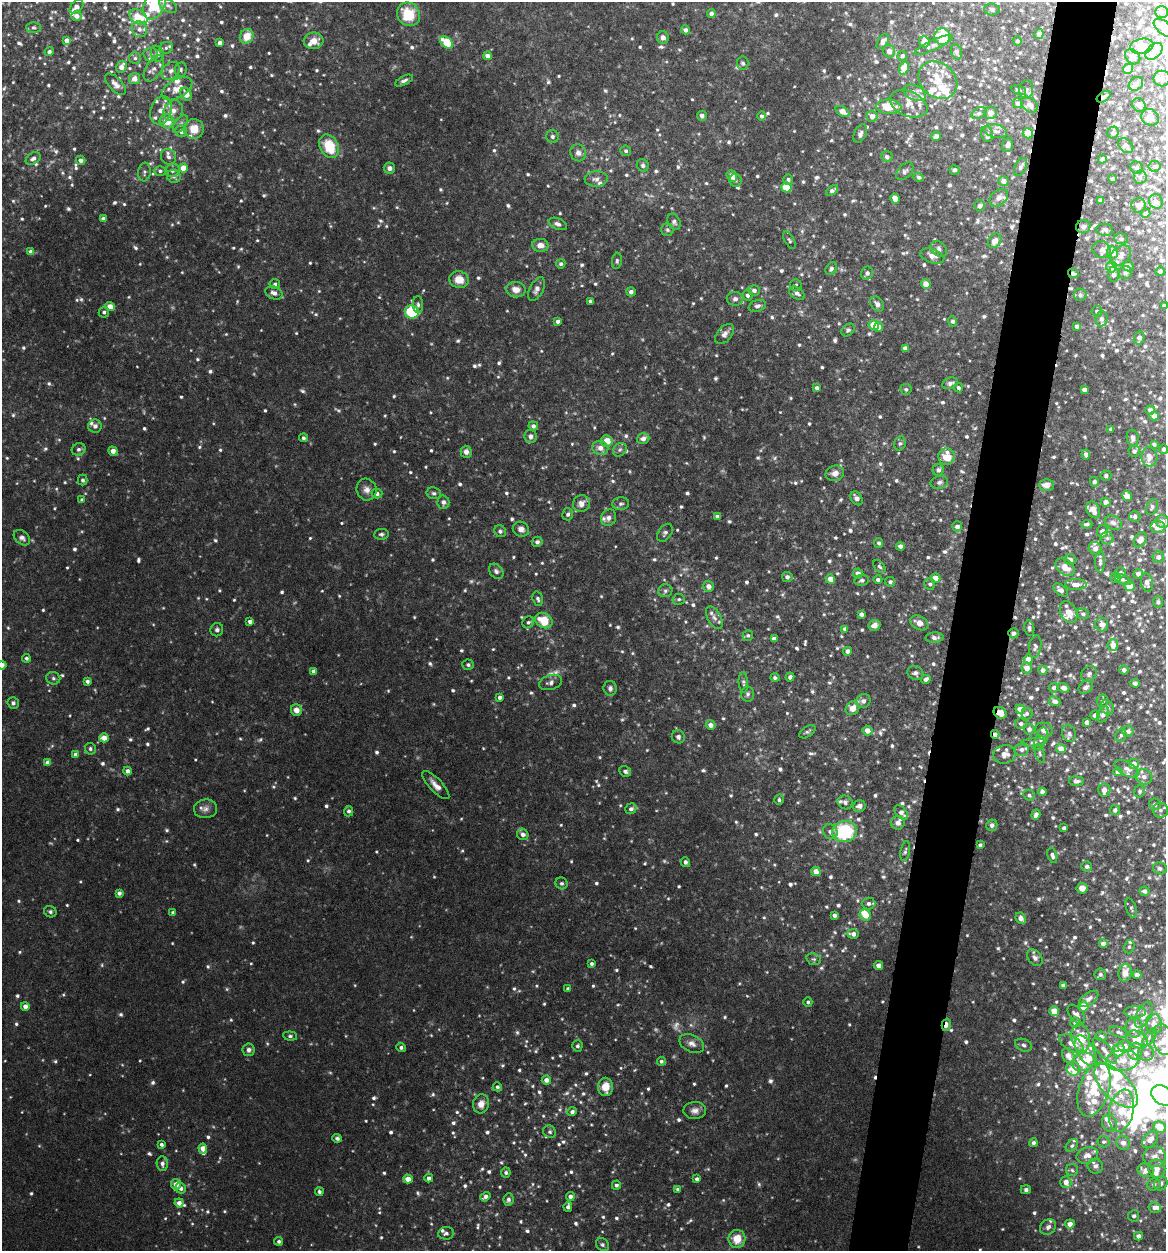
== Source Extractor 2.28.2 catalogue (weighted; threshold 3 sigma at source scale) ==
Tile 10 of 4 x 4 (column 2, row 3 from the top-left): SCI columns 1406-2569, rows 1250-2498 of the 5017 x 4998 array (HDU 1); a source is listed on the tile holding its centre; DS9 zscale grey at full resolution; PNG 1168 x 1253 px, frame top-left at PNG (2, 2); each listed source drawn as its Kron ellipse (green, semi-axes under 4 px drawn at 4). Shown black and unused: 5% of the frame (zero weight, under 4 of 8 exposures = <1% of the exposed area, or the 3 px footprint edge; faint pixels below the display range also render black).
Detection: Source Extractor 2.28.2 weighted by HDU 2 'WHT'; one run over the whole footprint, this tile lists its part. Background 0.0468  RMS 0.005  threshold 0.0206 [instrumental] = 3 sigma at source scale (4.09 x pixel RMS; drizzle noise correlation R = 1.36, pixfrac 0.8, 0.05/0.05 arcsec/px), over >= 5 px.
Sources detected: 1280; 13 too faint to see at this stretch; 7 inside a brighter object's white glare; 3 cosmic-ray / hot-pixel residue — neither listed nor drawn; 98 inside a brighter listed object's ellipse — not listed separately; of the other 1159, all 500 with FLUX_AUTO >= 0.96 (the completeness limit of this list) listed and drawn (659 fainter detections not listed), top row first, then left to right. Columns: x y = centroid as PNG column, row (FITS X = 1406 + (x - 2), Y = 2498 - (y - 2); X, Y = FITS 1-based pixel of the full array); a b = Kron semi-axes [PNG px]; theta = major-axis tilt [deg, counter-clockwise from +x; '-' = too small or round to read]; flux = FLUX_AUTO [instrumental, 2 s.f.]
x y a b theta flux
154 5 15 10 63 22
168 6 10 6 -29 1.7
76 7 8 5 45 2.4
992 9 7 6 - 1.2
1161 12 6 5 - 1.1
408 14 12 11 - 14
711 14 4 4 - 1.8
76 16 5 5 - 3.1
138 17 10 7 -33 7.3
33 27 7 5 0 0.98
1164 28 12 6 -39 3.4
139 29 8 7 - 2.4
686 30 5 4 - 1.6
1039 34 5 4 - 2.4
247 36 7 6 - 6.6
942 36 8 8 - 14
663 37 6 6 - 2
67 40 4 4 - 2.6
313 41 10 8 6 4.4
883 41 8 5 56 2.2
1017 41 4 4 - 1.1
924 42 5 5 - 6.1
220 43 4 4 - 2.2
446 43 7 5 -41 16
933 45 21 5 25 2.3
1142 46 12 7 11 9.2
166 48 7 5 25 1.2
49 51 5 4 - 1
889 51 6 6 - 2.4
1154 51 10 6 44 2.8
957 52 8 5 -71 1.3
151 54 7 7 - 1.1
157 54 8 6 -72 1.8
488 56 4 4 - 2.7
902 56 5 5 - 1.4
1133 57 8 6 -45 2.3
135 58 6 6 - 1.1
743 63 6 6 - 1.1
121 67 6 5 - 3.3
154 68 14 8 59 2.6
904 68 6 5 - 6.4
1128 69 5 4 - 4.9
181 70 7 6 - 1.1
171 71 10 8 42 2.1
134 79 5 5 - 3.8
1162 79 8 8 - 2.3
938 80 21 17 -40 9.8
404 81 10 4 27 1.4
115 84 13 6 -45 3.2
1136 84 8 6 42 2.3
177 89 17 9 30 4.9
1019 90 7 4 -20 1.1
1026 90 9 7 82 1.6
915 93 12 7 -23 2.2
186 94 7 5 -61 4
1104 97 8 5 35 1.1
1018 103 5 5 - 1.6
908 104 19 12 -22 5
1029 105 9 6 -40 2
1139 105 7 6 - 2.4
889 107 12 7 -3 9.6
161 110 14 10 71 5.3
173 111 11 9 53 3.7
843 112 8 4 -29 5.8
979 113 8 5 31 1
991 113 6 6 - 1.9
702 116 5 4 - 1.9
762 116 5 4 - 1.1
872 116 5 5 - 3.2
1150 117 9 8 - 3.8
167 121 7 7 - 7
181 124 10 6 53 1.6
194 129 10 9 - 6.9
181 131 6 6 - 2.1
996 131 12 6 -13 2.2
1028 133 5 5 - 8.7
1113 133 6 5 - 1.7
860 134 10 6 64 1.8
987 134 8 6 -76 1.2
552 136 6 6 - 1.3
936 136 5 4 - 1.3
1008 145 7 5 74 1.6
329 146 12 9 -62 15
1126 146 8 6 -44 1.8
626 151 5 5 - 1
578 153 9 7 -65 2.2
168 157 8 7 - 1.7
887 157 5 5 - 1.5
33 158 8 5 31 1.7
1102 159 4 4 - 1.7
81 160 5 4 - 1.7
643 165 6 5 - 1.2
1154 166 6 5 - 1
1021 167 10 5 62 1.2
183 168 4 4 - 7
389 168 6 5 - 1.7
1137 168 6 6 - 1.1
172 170 7 6 - 1.5
955 170 5 5 - 1.1
160 171 6 5 - 1
905 171 10 6 46 1.4
144 172 9 6 83 1.3
732 176 6 5 - 4
174 177 7 6 - 1.2
919 177 5 4 - 1.1
1140 177 6 6 - 1.2
596 179 11 7 5 2.2
1113 179 4 3 - 1.1
735 180 6 6 - 1.1
788 180 5 5 - 1.2
1004 181 5 5 - 2.4
786 187 5 5 - 15
832 191 6 4 36 1.7
895 198 5 4 - 4.2
999 198 10 7 41 1.9
1101 200 4 3 - 1
1156 201 7 6 - 2.3
1139 205 7 7 - 2.3
980 206 5 5 - 1.4
1146 213 4 4 - 1.4
103 219 4 4 - 1.8
674 222 8 6 -66 1.3
558 224 10 5 -24 1.6
1083 227 7 6 - 1.4
667 230 6 6 - 0.98
1105 230 8 6 -8 1.1
1121 239 7 5 -10 1.3
789 240 9 4 -60 0.98
995 241 8 6 57 2.9
540 245 8 6 -3 3.9
939 249 9 7 -45 1.7
1102 250 9 8 - 1.9
31 252 4 4 - 2.8
1112 252 6 5 - 3.9
932 256 12 7 -18 3.4
1121 256 12 8 43 2.6
617 261 8 5 84 0.98
561 264 5 4 - 1.1
1128 266 6 5 - 1.8
1111 267 5 5 - 6.4
831 269 7 5 57 1.3
1160 271 5 4 - 1.3
867 273 6 6 - 1.9
1073 273 5 4 - 1.4
1125 273 6 6 - 1.2
1114 274 7 5 -88 1.6
459 280 9 8 - 5.7
275 284 5 5 - 1
926 284 5 4 - 5
796 285 6 6 - 1.1
536 289 13 6 63 2.3
516 290 9 7 -9 4.2
754 290 5 5 - 1.7
631 292 5 4 - 1.6
274 293 9 6 -21 2.5
797 293 8 5 -34 1.9
747 295 5 5 - 1.4
1080 295 6 6 - 0.97
735 299 8 7 - 1.8
590 301 4 3 - 1.1
877 304 8 6 -51 2
418 305 8 5 -88 1.1
1164 305 4 3 - 1.2
757 306 9 6 20 1.6
110 307 4 4 - 5.2
1097 311 5 5 - 0.98
104 312 5 5 - 1.1
412 312 7 6 - 26
1102 319 7 6 - 1.7
558 321 4 4 - 1.6
953 321 5 4 - 1.1
874 325 5 5 - 9.2
1077 326 4 4 - 1.6
879 327 5 4 - 2.1
848 330 7 5 43 1.1
725 334 12 7 50 2.3
1139 338 7 5 76 2.7
905 348 4 4 - 2.3
950 383 8 5 17 1.6
817 388 4 4 - 1.7
958 388 5 4 - 1
906 389 6 5 - 1.1
1084 389 4 4 - 2
1150 410 5 4 - 2.1
1154 416 4 4 - 2.5
95 426 7 6 - 1.6
533 426 5 4 - 1.5
1111 429 4 3 - 1
531 436 6 6 - 1.9
303 438 4 4 - 0.98
1133 438 8 6 -80 1.9
643 439 6 5 - 2.2
607 441 6 5 - 6.4
900 443 7 5 73 0.98
1154 444 4 3 - 1
600 448 8 7 - 3.3
79 449 7 6 - 1.4
1164 449 4 4 - 1.5
620 450 7 6 - 1.2
113 451 5 4 - 3.1
1134 451 5 5 - 1.5
466 452 6 5 - 2.3
1086 454 5 4 - 1.6
947 457 8 8 - 9
1149 457 9 8 - 3.3
938 470 6 5 - 1.8
835 473 9 7 14 2.6
1106 475 5 5 - 1
83 480 5 5 - 0.97
939 482 9 6 14 1.3
1094 482 5 4 - 1.1
1046 485 7 5 -1 3.2
367 490 11 10 - 2.6
434 493 7 6 - 1.1
377 494 5 5 - 1.3
1127 496 5 4 - 4.1
856 498 7 5 -56 1.7
82 500 4 4 - 1.4
443 502 7 6 - 1.5
1106 502 5 4 - 2.3
581 504 8 8 - 3.4
621 504 8 6 6 1.5
1152 507 8 5 67 1.2
1093 510 9 6 -62 3.5
568 514 6 5 - 1.2
717 516 4 3 - 0.99
1135 516 5 5 - 1.5
609 518 8 7 - 2.5
1162 522 7 6 - 2.4
1113 523 9 6 -25 2.1
1087 524 5 4 - 1.1
957 526 5 5 - 1.9
1158 527 7 6 - 3.3
521 529 8 7 - 2.4
500 531 6 5 - 1.2
1102 531 6 5 - 2.4
665 533 10 6 55 1.3
381 534 7 5 5 1.2
22 538 9 6 -39 1.9
1107 538 6 6 - 1.1
1140 540 8 5 57 3.5
537 542 5 5 - 1.5
879 543 5 4 - 1.1
900 546 4 4 - 1.8
1095 548 7 6 - 2.6
1158 557 6 5 - 2
1070 560 6 5 - 1.5
1100 562 11 5 89 1.5
879 566 7 5 -47 0.98
1065 567 11 7 -38 4.7
496 571 8 6 -50 1.4
858 573 5 5 - 2.4
1120 573 6 5 - 1.7
1138 574 5 4 - 1.7
787 577 5 5 - 1.5
935 578 5 4 - 4.3
1116 578 5 5 - 1.3
830 579 5 4 - 4.2
862 580 7 5 11 1.1
878 580 4 4 - 1.2
1123 580 8 4 -24 1.2
890 582 5 4 - 1.2
1147 583 9 6 -79 2.2
930 584 5 5 - 0.98
1076 585 10 5 -1 2.9
708 586 6 5 - 2.5
1129 586 5 5 - 4.5
1061 590 8 5 -39 2
665 591 7 6 - 1.3
538 599 7 5 -73 1.1
679 599 6 5 - 1
1158 602 6 5 - 1.1
1069 612 11 8 -63 4.6
861 614 4 4 - 2
1083 614 6 5 - 1.1
714 618 12 6 -59 2.4
544 620 9 7 -29 11
250 621 4 4 - 1.7
528 622 6 5 - 0.99
919 623 10 6 -29 3.3
874 625 6 5 - 2.9
1102 625 7 6 - 2.4
1029 628 8 5 -79 1.2
845 629 4 4 - 1.5
217 630 6 6 - 1.2
1013 633 5 5 - 1.2
748 635 5 5 - 1
935 638 9 5 2 1.9
774 639 4 4 - 2.2
1113 645 6 5 - 3.5
1035 647 11 6 80 1.4
848 651 4 4 - 2
26 658 4 4 - 0.98
1028 659 5 4 - 4.1
2 665 5 4 - 3.2
468 665 6 5 - 1.1
1027 668 5 5 - 4
1043 670 4 4 - 1.9
1124 670 4 4 - 1.6
314 671 4 4 - 2.4
915 673 8 6 -17 1.5
1089 674 8 7 - 1.5
790 677 4 4 - 1.5
53 678 7 6 - 1.1
775 678 5 4 - 1
926 679 5 4 - 1.9
87 681 4 4 - 1.3
550 682 11 7 16 1.8
743 682 10 4 -85 1.1
1135 683 4 4 - 1.7
1086 687 7 6 - 1.7
610 688 7 6 - 1.5
1054 688 5 4 - 1.1
1063 688 6 4 -20 2.5
748 694 7 6 - 1.1
500 697 4 4 - 1.4
863 701 7 6 - 1.6
1055 701 6 4 -24 1.7
1102 701 6 5 - 1.3
13 703 6 5 - 1.2
1107 707 7 6 - 1.4
852 708 7 6 - 3.9
1020 709 4 4 - 3.8
296 710 6 5 - 3.5
1000 713 7 5 -37 4.5
1027 713 6 5 - 1.2
1103 714 8 5 71 1.9
1095 715 5 4 - 2.5
1087 722 4 4 - 2.1
1021 723 6 5 - 1.4
711 725 5 4 - 2.8
1029 729 5 5 - 1.8
1044 730 9 7 -11 2
868 731 5 4 - 3.7
1128 731 6 5 - 2
807 732 9 5 35 0.96
1069 733 9 7 -73 1.5
995 734 4 3 - 2.4
1121 735 7 5 76 1
678 737 7 6 - 1.4
104 738 5 4 - 4.2
1041 739 12 5 72 1.9
1033 742 12 4 4 1.1
1061 748 5 4 - 3.5
90 749 6 5 - 1
1022 750 7 6 - 1.7
1040 753 9 4 -73 1.1
1005 754 11 9 12 3.1
75 755 4 4 - 2.3
48 762 4 4 - 2.7
1134 764 5 5 - 3.3
1127 769 13 7 -29 2.4
127 771 4 4 - 1.9
625 771 6 5 - 1.3
1118 772 4 4 - 2.7
1144 777 8 7 - 2.6
1076 781 7 5 -3 1.4
436 785 18 6 -46 3.4
1104 790 6 6 - 3.6
1140 791 6 5 - 0.98
1042 792 4 4 - 1.6
1029 795 6 5 - 1.1
779 800 5 4 - 0.99
845 802 8 6 -27 1.7
1155 804 6 5 - 1.6
859 806 6 6 - 2.4
206 809 11 9 7 2.5
631 809 6 5 - 1.5
1115 810 5 5 - 1.6
1160 810 7 7 - 1.8
349 811 5 4 - 1.1
901 812 8 5 -49 2.3
1036 815 5 4 - 2.1
898 823 7 6 - 2.1
992 825 6 5 - 1.5
1064 828 4 4 - 1.5
830 832 8 7 - 1.8
844 832 12 10 12 34
523 834 6 5 - 1.7
980 845 4 3 - 1
905 851 10 4 80 1
1052 855 8 4 -75 1.6
685 862 5 4 - 1.5
1087 866 5 5 - 1.4
1160 868 7 6 - 1.2
816 871 5 4 - 3.8
562 883 6 5 - 1.1
1082 888 5 5 - 3.2
1144 891 5 4 - 1.7
119 893 4 4 - 1.8
869 903 7 6 - 1.6
1131 908 10 5 -71 0.99
50 912 6 5 - 0.99
173 912 4 3 - 1.1
834 915 4 4 - 1.7
865 915 6 5 - 6.3
1021 918 6 5 - 3.3
853 934 6 4 -5 2.5
1103 944 4 4 - 3
1129 947 7 5 74 1
1035 958 9 6 -50 1.7
814 959 7 5 -18 1.2
592 964 4 4 - 1
878 965 4 4 - 3
1125 973 8 6 79 4.2
1100 974 6 5 - 1
1137 975 4 4 - 2.1
1063 985 4 4 - 1.6
568 989 4 3 - 1.4
1089 999 11 6 36 2.7
808 1002 5 4 - 0.98
25 1006 4 4 - 3
1084 1007 5 5 - 8.3
1054 1011 5 4 - 8.2
1135 1012 11 5 0 1.8
1076 1014 11 6 -51 1.9
1144 1015 14 7 62 4.1
1075 1023 5 5 - 1.5
1154 1024 10 8 -82 4.2
946 1025 6 3 75 4.7
1134 1028 10 8 -84 5.4
1118 1032 9 5 -20 1.3
290 1036 7 4 -6 1
1101 1036 6 4 -10 1.1
1150 1037 9 5 55 1.5
1081 1038 14 9 -80 11
1137 1039 11 8 -26 5.7
1163 1040 16 10 -72 5.9
692 1043 13 8 -26 2.8
1071 1043 13 7 -31 5
1024 1045 9 6 -23 1.5
577 1046 5 5 - 1
1124 1046 7 6 - 2.4
401 1047 5 4 - 1.2
249 1050 6 6 - 1.5
1105 1050 16 6 -49 2.4
1119 1050 6 5 - 6.5
1085 1051 17 8 -61 4.7
1135 1051 8 7 - 2.3
1146 1053 8 8 - 2.3
1068 1056 8 5 -63 3.1
1122 1060 16 10 6 6.5
661 1061 4 4 - 1
1083 1062 11 9 22 12
1073 1069 7 6 - 3.3
546 1080 4 4 - 2.5
1116 1086 28 13 -45 16
497 1087 5 4 - 1
605 1087 9 7 88 5.9
1094 1089 28 15 72 18
1162 1095 12 9 -37 96
481 1104 9 8 - 3.3
695 1111 11 8 1 2.5
1121 1111 21 12 78 15
572 1112 5 4 - 1.7
1109 1123 9 7 -57 2.2
1160 1127 6 5 - 8.7
550 1132 7 6 - 1.1
337 1138 5 4 - 1.1
1150 1140 10 6 49 4.1
1104 1142 6 5 - 0.99
1033 1143 4 4 - 1.3
1123 1143 7 6 - 2.7
161 1144 4 4 - 1.1
1072 1146 7 5 49 1
203 1148 5 4 - 4.5
1087 1155 11 8 18 3.8
1155 1157 11 10 - 3.3
162 1164 7 5 -87 2
1095 1166 8 7 - 1.7
1157 1168 9 8 - 3.2
1072 1170 6 6 - 0.96
1146 1170 8 6 -20 4.1
506 1173 5 5 - 1.1
429 1178 4 4 - 1.9
408 1179 5 4 - 4
697 1179 4 3 - 1.3
1066 1182 6 5 - 3.4
1161 1183 7 6 - 1.6
176 1184 5 5 - 3.3
1154 1184 7 6 - 1.3
616 1185 4 4 - 1.2
181 1188 5 5 - 1.8
678 1189 4 4 - 1.7
1026 1190 5 4 - 1.2
319 1192 4 3 - 1.1
485 1197 5 4 - 2.1
570 1197 4 4 - 2.3
508 1199 6 5 - 1.5
179 1203 4 4 - 2.6
568 1207 5 3 - 1.5
1154 1207 6 5 - 1.8
1134 1216 6 5 - 1.2
1070 1224 5 4 - 3
1048 1227 9 7 40 2
446 1233 8 6 9 1.3
1138 1236 4 4 - 2.2
737 1239 9 8 - 7.2
279 1241 4 4 - 1.2
602 1245 7 6 - 1
Overlapping masked pixels (flux is a lower limit): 7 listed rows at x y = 1104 97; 1028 133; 1073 273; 1013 633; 1000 713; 995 734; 946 1025
Isophote crosses this tile's border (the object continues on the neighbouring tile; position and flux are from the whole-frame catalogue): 7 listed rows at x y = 154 5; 1164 28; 1164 305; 1164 449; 2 665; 1163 1040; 1162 1095